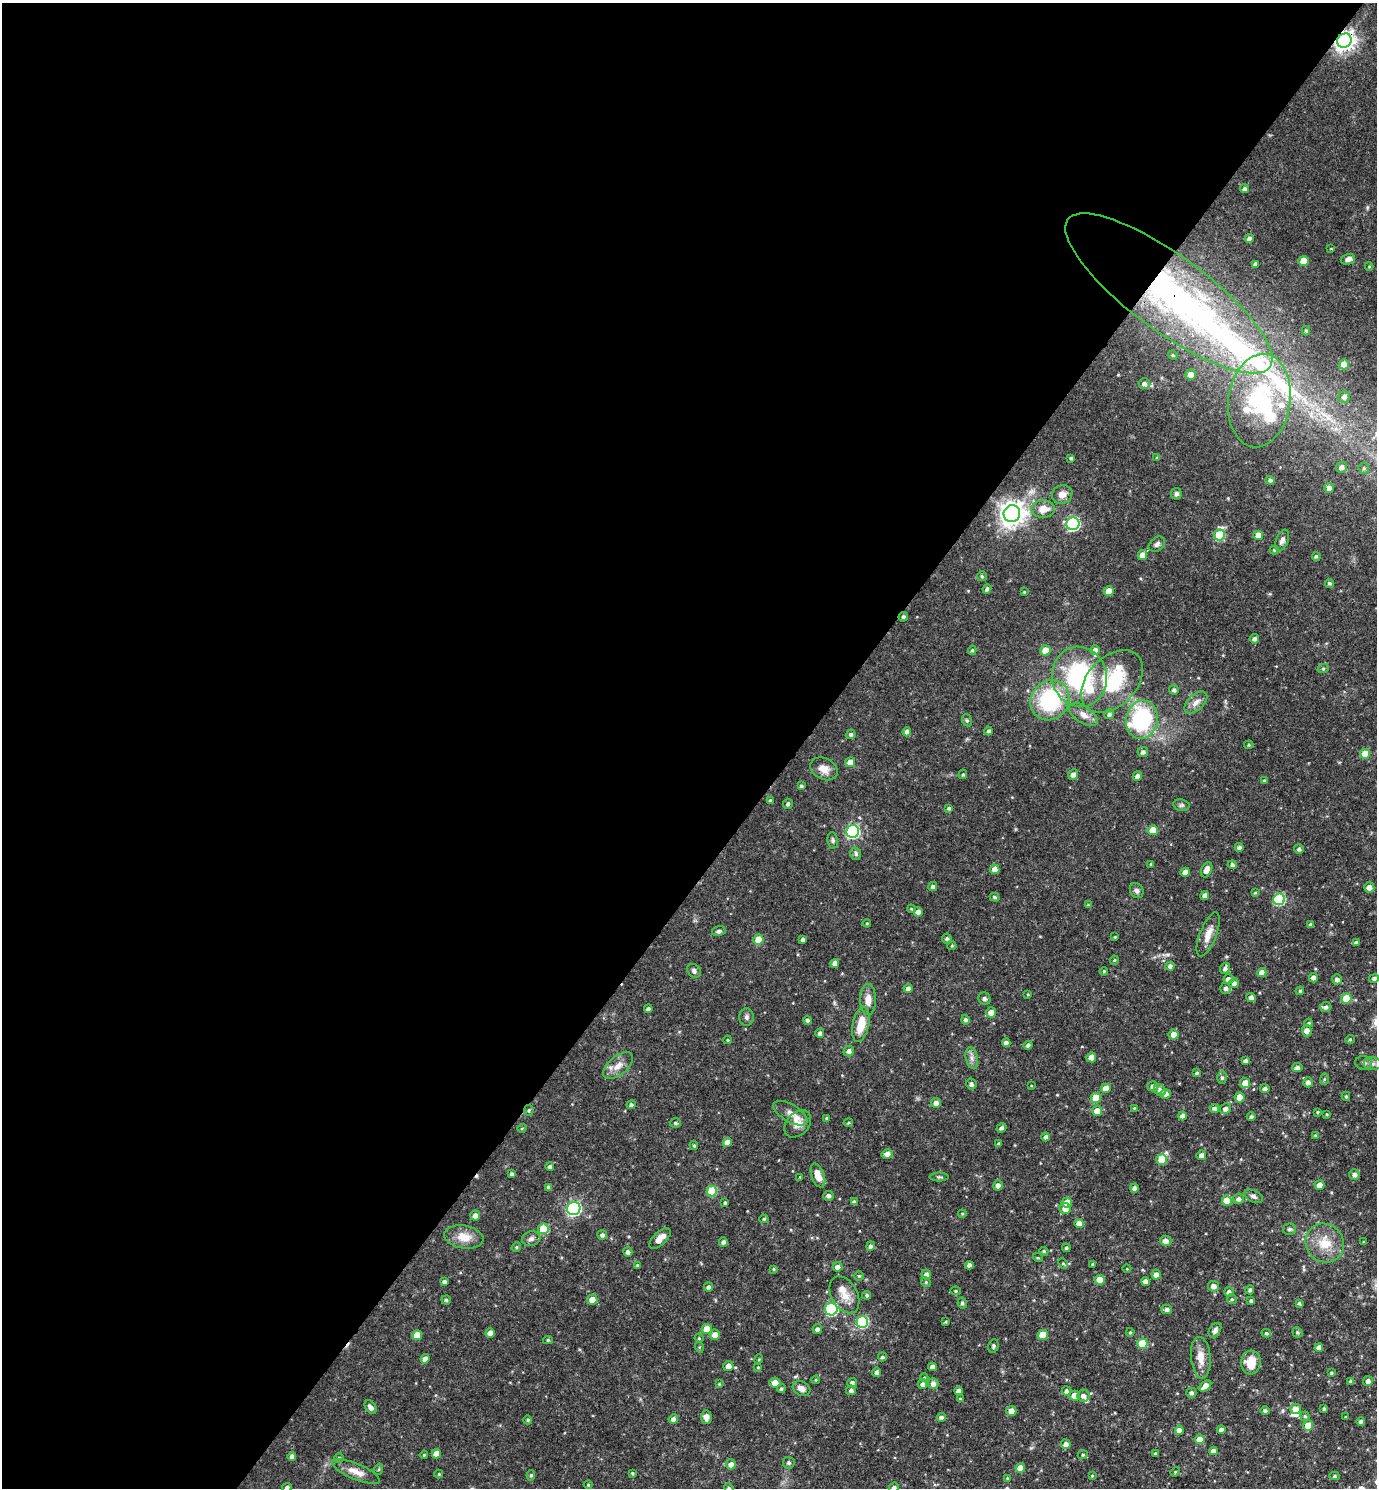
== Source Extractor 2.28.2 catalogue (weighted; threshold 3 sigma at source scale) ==
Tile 5 of 4 x 4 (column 1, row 2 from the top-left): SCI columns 155-1529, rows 2972-4457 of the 5949 x 5944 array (HDU 1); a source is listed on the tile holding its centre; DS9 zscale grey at full resolution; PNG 1379 x 1490 px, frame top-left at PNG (2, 3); each listed source drawn as its Kron ellipse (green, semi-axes under 4 px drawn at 4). Shown black and unused: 58% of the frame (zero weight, under 3 of 4 exposures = <1% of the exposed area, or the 3 px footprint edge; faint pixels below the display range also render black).
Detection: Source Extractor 2.28.2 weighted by HDU 2 'WHT'; one run over the whole footprint, this tile lists its part. Background 0.0633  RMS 0.004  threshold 0.0182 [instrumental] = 3 sigma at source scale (4.5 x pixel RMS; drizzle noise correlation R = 1.50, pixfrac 1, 0.05/0.05 arcsec/px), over >= 5 px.
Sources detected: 356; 3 inside a brighter object's white glare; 2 cosmic-ray / hot-pixel residue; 1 long thin detection or spike segment (spike, bleed or trail) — neither listed nor drawn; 8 inside a brighter listed object's ellipse — not listed separately; the other 342 listed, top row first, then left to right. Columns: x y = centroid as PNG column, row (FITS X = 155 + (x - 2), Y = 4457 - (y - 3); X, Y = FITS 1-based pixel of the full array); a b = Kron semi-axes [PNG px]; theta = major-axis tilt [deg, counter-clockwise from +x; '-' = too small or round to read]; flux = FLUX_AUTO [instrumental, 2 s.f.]
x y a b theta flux
1344 41 8 6 43 270
1244 189 4 4 - 1.1
1249 239 4 4 - 1.7
1331 249 4 2 - 0.28
1348 259 7 5 16 2.1
1304 261 5 5 - 7.4
1255 264 4 4 - 1.3
1369 267 4 4 - 0.44
1169 293 125 38 -36 180
1306 331 4 4 - 0.51
1173 355 5 4 - 0.51
1344 364 5 5 - 4.8
1191 375 5 5 - 3.2
1144 384 5 5 - 1.3
1344 397 6 5 - 1.9
1259 400 47 31 82 42
1071 458 3 3 - 0.66
1157 458 4 4 - 0.54
1342 467 5 5 - 1.9
1364 468 6 5 - 0.65
1270 480 4 4 - 0.97
1329 488 5 5 - 2
1176 494 6 5 - 0.98
1062 495 10 9 - 3.1
1043 509 11 8 3 4.9
1012 514 8 8 - 410
1073 524 6 6 - 67
1219 535 5 5 - 14
1258 535 5 5 - 4.7
1282 540 11 6 68 1.6
1157 544 9 6 37 1.5
1274 550 4 4 - 0.61
1142 555 5 4 - 3.9
1316 556 4 4 - 0.78
982 576 5 5 - 0.68
1329 583 5 4 - 0.7
987 589 4 4 - 1.1
1109 591 5 4 - 6.3
1024 592 4 4 - 0.38
903 617 5 4 - 0.66
1254 639 4 4 - 1.3
972 650 4 4 - 0.65
1045 650 5 5 - 5.8
1095 650 5 5 - 2
1323 669 6 4 19 0.55
1079 677 30 27 -77 48
1112 682 36 24 45 26
1174 690 5 4 - 1.1
1050 700 21 18 54 36
1196 702 14 8 43 3
1109 714 5 5 - 1.1
1083 715 16 8 -34 3.5
967 720 6 5 - 0.67
1142 720 19 16 80 42
989 731 4 4 - 0.96
907 732 4 4 - 1.9
851 734 5 4 - 0.94
1249 745 4 4 - 0.54
1143 752 5 5 - 1.3
1365 754 5 5 - 7.3
850 762 5 4 - 3.3
824 769 14 10 -27 3.8
963 774 5 4 - 0.53
1073 775 5 5 - 1.8
1137 776 5 4 - 1.4
1264 781 4 4 - 0.66
801 786 4 4 - 0.77
770 801 4 3 - 0.84
788 804 5 4 - 0.74
1181 805 8 6 -12 0.92
949 808 4 4 - 0.8
1153 830 5 5 - 7.8
853 832 6 6 - 63
833 840 8 5 -81 0.89
1239 847 4 4 - 1.3
1299 849 5 4 - 0.98
856 854 6 5 - 0.87
1151 864 4 3 - 0.37
1232 865 4 4 - 1
995 869 5 4 - 3.5
1207 870 8 5 65 3.6
1185 872 4 4 - 2.8
933 886 4 4 - 0.95
1369 887 5 5 - 2.7
1137 891 8 6 -62 1.3
1255 893 4 3 - 0.44
1205 895 4 4 - 2
995 897 5 4 - 0.75
1279 899 6 5 - 36
1088 905 4 4 - 0.52
911 909 4 3 - 0.42
918 912 4 4 - 2.2
867 923 4 4 - 0.42
1311 925 4 4 - 1.3
719 931 7 5 17 0.98
1208 934 23 8 69 4.4
1115 937 4 3 - 0.41
947 938 5 5 - 0.88
758 939 5 5 - 6.6
803 939 3 3 - 1
1356 943 4 3 - 1.4
952 946 4 4 - 0.43
1114 960 4 4 - 0.48
835 963 4 4 - 2
1170 966 4 4 - 1.7
1225 968 6 4 67 1.3
694 971 7 6 - 1.2
1104 971 4 3 - 0.47
1262 973 4 4 - 3.3
1313 978 5 4 - 1.9
1374 978 5 4 - 1.1
1229 979 5 5 - 2.6
1337 979 5 5 - 1.5
1234 983 5 4 - 1.4
908 988 4 4 - 1.4
1226 988 5 5 - 1.5
1300 991 4 3 - 0.54
1028 994 4 3 - 0.39
1251 997 4 4 - 1.7
1346 998 5 5 - 11
984 999 6 6 - 0.98
868 1000 15 8 -90 3.8
1326 1007 5 5 - 1.1
648 1009 4 4 - 1.1
991 1012 5 5 - 3
746 1017 9 7 89 1.2
808 1020 4 4 - 1.1
965 1020 5 4 - 1
1309 1023 4 3 - 0.57
861 1024 18 8 78 8.1
1307 1031 6 5 - 2.9
820 1033 4 4 - 1.4
1174 1034 5 5 - 3.9
1350 1039 4 4 - 0.55
728 1040 4 4 - 0.42
1006 1043 4 4 - 1.5
1028 1045 4 4 - 1.2
849 1051 5 5 - 1.6
1091 1057 5 5 - 2.8
972 1058 11 6 -77 1.8
1245 1061 4 4 - 1.3
1364 1063 8 7 - 1.4
1372 1064 9 6 -1 1.5
618 1066 18 9 39 4.1
1297 1068 5 4 - 1.4
1197 1073 4 4 - 0.8
1222 1078 6 5 - 0.81
1324 1079 6 4 89 0.54
1308 1082 5 5 - 1.5
1245 1083 5 5 - 3.7
971 1084 5 5 - 1.3
1031 1086 4 2 - 0.31
1153 1086 5 5 - 1.7
1106 1088 5 4 - 4.5
1265 1089 4 4 - 1.2
1160 1090 6 5 - 1.5
1165 1094 5 4 - 1.6
1346 1096 4 4 - 0.59
1240 1097 5 5 - 6.7
1096 1098 5 5 - 8.5
936 1103 5 4 - 2
631 1105 4 4 - 1.1
1134 1108 4 4 - 0.38
1214 1108 5 4 - 1.1
1225 1109 5 5 - 1.8
529 1110 5 4 - 0.6
1097 1111 5 5 - 4
1317 1112 3 3 - 0.39
790 1113 19 8 -31 3.1
1327 1114 3 2 - 0.32
1182 1116 4 4 - 2.2
1251 1117 4 4 - 0.83
826 1118 4 3 - 0.46
675 1123 5 4 - 0.76
848 1123 5 3 - 0.49
798 1124 15 11 46 3.6
522 1128 5 3 - 0.38
1001 1128 5 4 - 1.1
1315 1135 4 3 - 0.44
1046 1137 4 4 - 1.3
727 1142 4 4 - 2.9
998 1144 3 3 - 0.55
694 1145 5 4 - 0.49
887 1154 5 4 - 2.7
1201 1155 5 4 - 2.4
1162 1159 5 5 - 8.5
550 1167 4 4 - 1
512 1174 4 4 - 1
1354 1174 5 5 - 1.5
818 1175 12 6 -70 4.5
800 1177 3 2 - 0.34
939 1177 9 4 0 0.69
998 1185 5 4 - 1.9
1320 1185 5 4 - 2.8
549 1188 4 4 - 1.3
1134 1188 4 4 - 1.4
712 1191 5 5 - 16
828 1196 5 5 - 1.4
1254 1196 10 5 -25 1.3
1239 1199 5 5 - 1.5
1227 1201 5 5 - 7.2
854 1202 4 4 - 1.2
725 1203 4 3 - 0.66
1067 1203 5 5 - 7.1
574 1208 7 6 - 82
1065 1208 6 5 - 2.8
962 1214 4 4 - 0.46
475 1215 5 5 - 2.1
764 1219 4 4 - 0.59
1079 1224 4 4 - 4.4
543 1229 5 5 - 13
1289 1229 6 5 - 0.85
602 1235 5 5 - 1.3
464 1237 20 11 -10 6.1
660 1238 13 6 44 3.6
531 1239 9 7 16 1.5
1166 1241 6 5 - 2
723 1242 5 4 - 1.2
1364 1242 4 3 - 0.37
1325 1243 20 18 -50 9.6
870 1246 5 4 - 1.1
516 1247 5 4 - 0.56
1066 1248 4 4 - 0.73
1044 1251 4 4 - 0.48
628 1252 5 4 - 1.2
1038 1258 5 3 - 0.42
1063 1264 5 4 - 0.6
1093 1264 4 3 - 0.45
637 1265 4 3 - 0.5
969 1265 4 4 - 1.7
837 1267 5 4 - 2.1
774 1269 4 3 - 0.44
1127 1269 4 3 - 0.32
926 1274 5 4 - 1.8
1156 1275 5 4 - 2.1
859 1276 5 5 - 0.54
1100 1280 5 5 - 5.6
1145 1281 4 4 - 2
444 1282 4 4 - 1.2
926 1282 5 4 - 0.53
1213 1286 5 5 - 2.4
708 1287 4 4 - 1
1250 1290 4 4 - 0.87
956 1291 5 4 - 0.61
1229 1292 5 4 - 1.4
844 1295 20 13 -61 5.8
867 1295 4 4 - 0.8
1232 1299 5 4 - 0.6
446 1300 5 4 - 0.74
592 1300 5 5 - 4
1251 1301 4 3 - 0.67
962 1303 5 4 - 0.74
1299 1303 4 3 - 0.77
831 1309 6 6 - 48
1167 1309 5 5 - 1.3
862 1322 6 6 - 39
946 1322 3 3 - 0.42
707 1329 5 5 - 7.3
817 1329 5 4 - 1.4
1215 1330 8 5 58 1.4
1130 1332 4 3 - 0.48
1297 1332 5 5 - 0.72
490 1333 4 4 - 2.9
1266 1333 5 4 - 0.65
417 1335 5 5 - 6.4
715 1335 5 5 - 3.2
1043 1335 5 5 - 8.6
699 1338 4 4 - 0.5
548 1340 5 4 - 0.67
1142 1344 5 5 - 14
993 1346 7 5 74 0.84
699 1347 5 3 - 0.42
1319 1348 4 4 - 2.6
882 1357 4 4 - 0.82
1201 1358 21 10 -85 5.1
425 1359 5 4 - 2.2
759 1359 5 3 - 0.39
1251 1362 12 9 84 7.4
728 1366 5 5 - 3.1
758 1367 4 3 - 0.45
932 1367 4 4 - 2.2
876 1372 4 4 - 1.3
1331 1373 4 3 - 0.54
924 1378 4 3 - 0.47
816 1380 4 4 - 0.43
1351 1381 4 3 - 1
1368 1381 5 5 - 1.6
775 1383 5 5 - 3.5
852 1383 5 5 - 1.3
719 1384 4 3 - 0.39
923 1384 5 4 - 1.4
933 1384 5 5 - 2
1205 1386 7 4 40 4.3
781 1389 4 4 - 0.81
801 1389 9 7 -29 2.7
851 1390 5 4 - 1.2
959 1391 4 4 - 2.3
1066 1391 5 4 - 1.1
1191 1393 5 5 - 1.1
1074 1396 5 5 - 4.1
1083 1396 6 6 - 1.8
960 1399 3 3 - 0.5
371 1407 7 5 -54 1.6
1295 1409 5 5 - 3.9
1324 1409 4 4 - 0.8
1011 1411 5 5 - 3.2
1265 1411 5 4 - 1
1305 1416 4 4 - 0.61
706 1417 7 5 -86 2.6
941 1417 4 4 - 1.1
1346 1417 3 2 - 0.42
673 1419 5 4 - 1.9
528 1420 4 4 - 0.69
1361 1421 4 4 - 1.1
1308 1425 5 5 - 6
1179 1430 4 4 - 2.2
1221 1430 4 4 - 1.7
1200 1439 5 5 - 6.2
1066 1444 5 5 - 2.2
1213 1451 4 4 - 2.3
436 1454 5 4 - 4.5
1155 1454 3 3 - 0.78
424 1455 4 3 - 0.42
1083 1455 5 4 - 0.6
292 1456 4 4 - 1.4
339 1458 4 4 - 0.6
789 1463 6 6 - 0.95
731 1464 5 5 - 2.6
1020 1468 5 4 - 4.6
379 1469 6 3 71 0.5
356 1472 25 8 -23 4.5
1175 1472 5 4 - 0.43
632 1473 3 3 - 0.55
439 1474 4 4 - 0.48
531 1475 5 4 - 0.61
1092 1476 4 3 - 0.39
1334 1476 5 4 - 0.75
1007 1478 3 3 - 0.38
588 1485 4 4 - 0.45
287 1487 5 4 - 0.64
729 1488 5 4 - 0.6
894 1488 5 5 - 1.4
Overlapping masked pixels (flux is a lower limit): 4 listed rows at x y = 1344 41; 1169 293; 903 617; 529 1110
Isophote crosses this tile's border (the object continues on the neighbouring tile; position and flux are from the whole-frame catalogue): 4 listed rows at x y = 1369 887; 287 1487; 729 1488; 894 1488